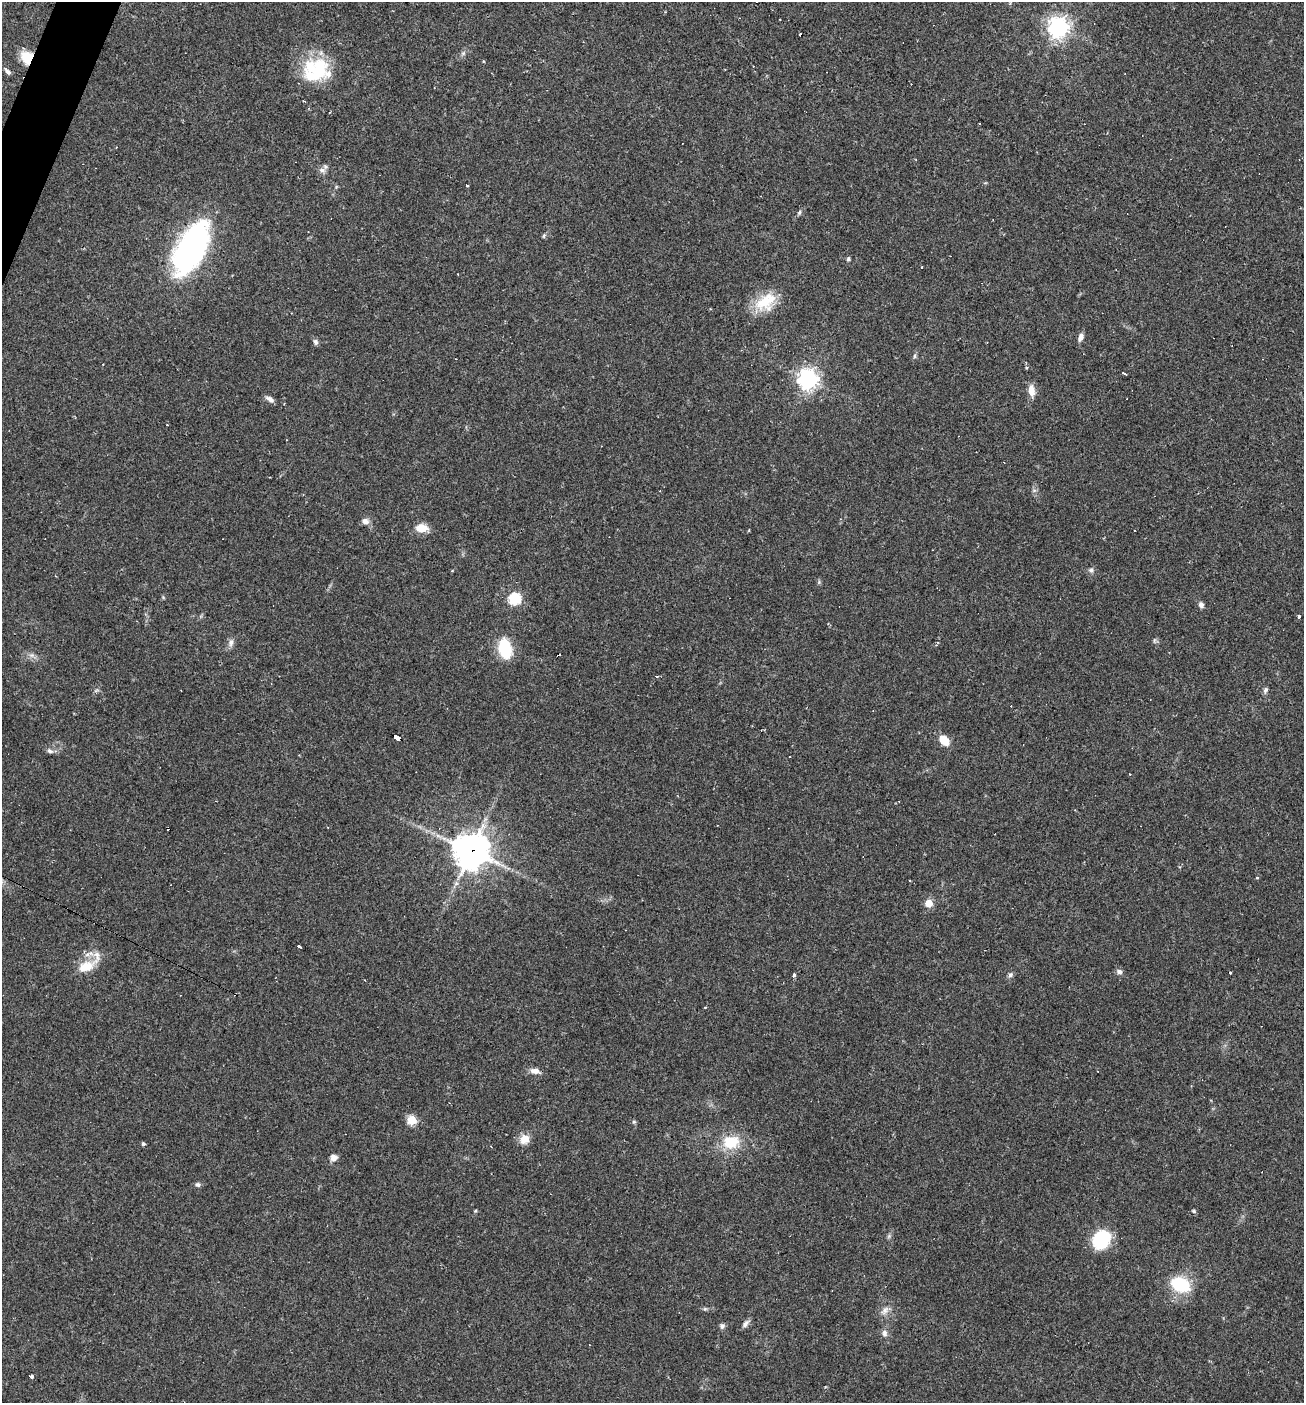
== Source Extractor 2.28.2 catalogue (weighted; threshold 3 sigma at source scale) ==
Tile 11 of 4 x 4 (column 3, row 3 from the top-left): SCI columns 2743-4044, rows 1403-2803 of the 5617 x 5606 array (HDU 1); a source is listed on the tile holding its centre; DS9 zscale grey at full resolution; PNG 1306 x 1405 px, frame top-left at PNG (2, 2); no overlay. Shown black and unused: <1% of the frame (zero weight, under 2 of 3 exposures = <1% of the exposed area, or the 3 px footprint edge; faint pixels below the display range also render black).
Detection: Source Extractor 2.28.2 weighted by HDU 2 'WHT'; one run over the whole footprint, this tile lists its part. Background 0.0642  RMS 0.0053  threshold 0.0239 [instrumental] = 3 sigma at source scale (4.5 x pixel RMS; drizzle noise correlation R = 1.50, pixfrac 1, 0.05/0.05 arcsec/px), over >= 5 px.
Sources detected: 83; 14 cosmic-ray / hot-pixel residue — not listed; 2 inside a brighter listed object's ellipse — not listed separately; the other 67 listed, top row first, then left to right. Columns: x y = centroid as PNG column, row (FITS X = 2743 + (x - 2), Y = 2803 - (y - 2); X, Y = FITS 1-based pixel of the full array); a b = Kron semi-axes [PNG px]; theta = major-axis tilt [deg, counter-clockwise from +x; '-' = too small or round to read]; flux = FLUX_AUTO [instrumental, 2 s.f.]
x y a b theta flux
757 2 3 2 - 0.7
1058 27 7 7 - 350
463 53 6 6 - 1.1
28 57 12 11 - 17
316 70 34 28 10 31
8 72 10 5 -45 1.8
322 170 10 7 -8 2.4
467 185 3 3 - 1.4
799 212 7 4 70 0.88
544 236 7 4 70 0.74
191 248 54 25 63 130
848 259 5 5 - 0.87
764 302 27 22 49 16
1080 337 10 6 68 2.4
315 342 8 6 -71 1.5
914 356 6 4 89 0.86
1124 374 5 2 - 1.8
808 379 7 7 - 310
1031 390 15 8 -82 4.8
270 399 11 5 -33 2.3
1034 490 6 4 0 0.92
365 521 10 7 -6 2.6
421 528 10 7 0 9.9
1091 570 8 7 - 1.5
514 599 6 6 - 46
1201 605 7 6 - 2
145 614 5 4 - 0.71
1299 616 3 3 - 2.3
1154 640 8 4 81 0.85
231 642 11 7 83 2.3
505 649 19 11 -78 25
32 655 8 6 11 1.7
657 677 3 3 - 1.2
1265 690 9 5 70 1.3
397 738 7 4 -28 44
944 740 13 8 -48 7.3
50 751 9 6 -23 1.7
1130 774 2 2 - 0.38
471 851 12 12 - 900
1257 878 3 3 - 1.5
929 903 6 6 - 8.2
299 946 4 3 - 3.3
85 967 26 13 24 12
1119 972 7 6 - 2
1230 973 3 3 - 1.7
794 975 4 3 - 1.4
1010 975 7 6 - 1.4
705 1007 3 2 - 0.51
535 1071 13 7 -12 3.4
411 1120 6 6 - 18
634 1122 6 4 -1 0.71
525 1139 12 10 53 5.9
731 1142 20 16 8 17
143 1144 5 4 - 0.8
334 1157 8 7 - 3.1
198 1185 7 6 - 1.2
475 1211 5 3 - 0.55
1194 1211 6 4 -28 0.69
889 1236 7 4 72 0.92
1101 1239 18 14 56 32
1180 1285 16 11 -25 30
705 1309 5 5 - 0.85
885 1311 14 8 51 3.6
745 1324 12 6 48 2.2
722 1326 8 7 - 1.4
884 1333 9 7 -78 2.1
31 1376 4 3 - 7.7
Overlapping masked pixels (flux is a lower limit): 4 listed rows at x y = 28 57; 505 649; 397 738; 471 851
Isophote crosses this tile's border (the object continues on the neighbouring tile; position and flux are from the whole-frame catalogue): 1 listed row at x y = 757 2